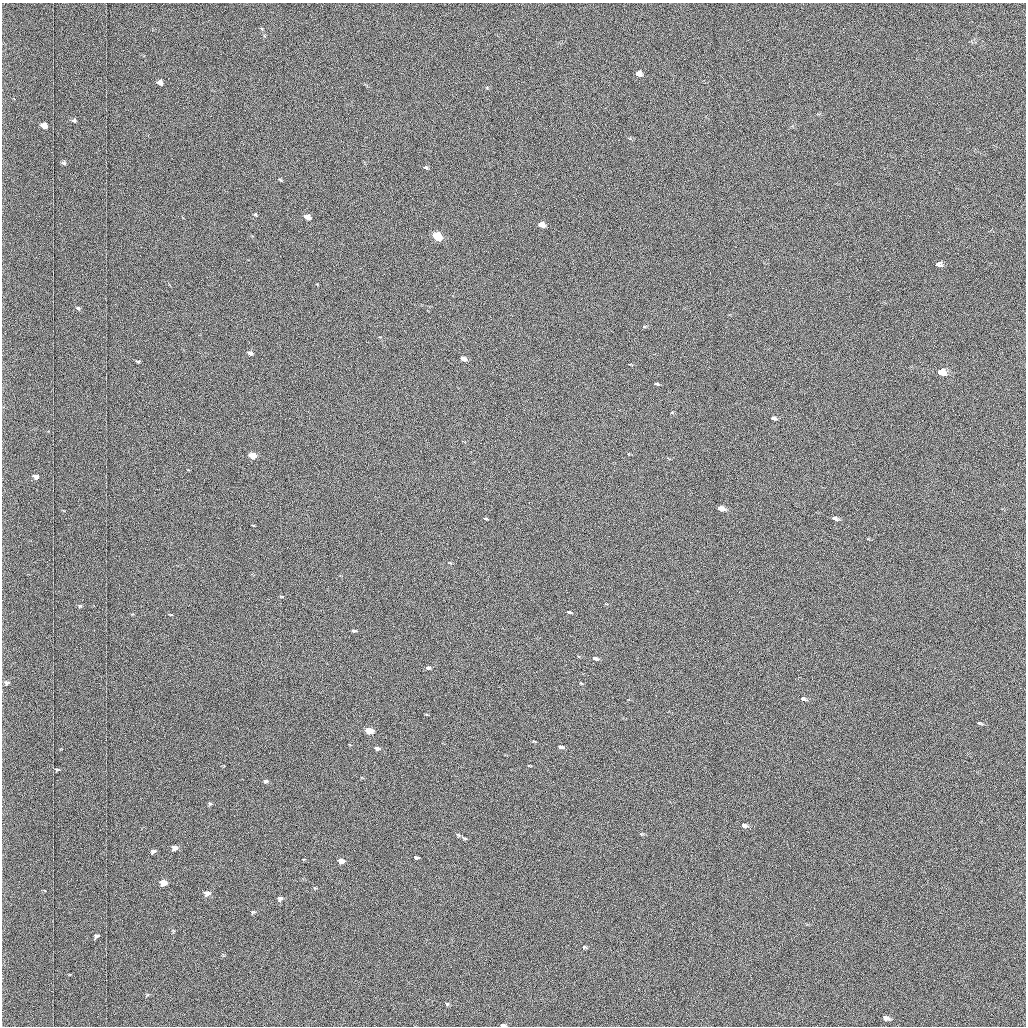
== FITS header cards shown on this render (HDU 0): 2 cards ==
NAXIS1  =                 1024 /fastest changing axis
NAXIS2  =                 1024 /next to fastest changing axis

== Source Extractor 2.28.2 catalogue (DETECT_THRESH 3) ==
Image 1024 x 1024 px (HDU 0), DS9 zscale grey, 1 PNG px = 1 image px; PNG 1028 x 1028 px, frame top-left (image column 1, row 1024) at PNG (2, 3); no overlay
Background 1030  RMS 5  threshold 15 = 3 sigma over >= 5 px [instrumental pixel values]
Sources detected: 60; all 60 listed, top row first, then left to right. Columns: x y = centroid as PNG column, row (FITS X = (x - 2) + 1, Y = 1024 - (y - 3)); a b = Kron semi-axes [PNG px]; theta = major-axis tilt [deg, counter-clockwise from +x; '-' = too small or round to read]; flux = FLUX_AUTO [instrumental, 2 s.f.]
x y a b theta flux
639 73 5 5 - 1900
160 83 5 4 - 1900
74 121 6 5 - 670
45 126 6 5 - 2800
64 163 6 5 - 560
426 167 7 5 -26 700
280 180 6 4 -29 450
255 215 6 4 -45 450
308 217 6 5 - 3100
542 225 6 5 - 3900
437 236 6 5 - 19000
938 264 6 4 -4 1400
78 308 7 5 -18 660
250 353 6 5 - 1500
463 359 5 4 - 2400
138 361 6 3 -1 480
941 372 6 5 - 9900
656 384 5 3 - 400
773 418 5 4 - 770
252 456 6 4 -19 8400
36 477 6 4 -10 2100
720 508 6 4 -20 4800
486 519 4 3 - 390
835 519 7 4 -21 1300
253 525 5 3 - 280
282 596 6 3 -1 380
80 606 6 5 - 500
569 612 4 3 - 580
170 615 6 3 -9 280
354 631 6 4 -15 740
595 658 5 3 - 1500
428 668 4 3 - 810
7 683 7 5 11 970
803 699 7 4 -17 1400
426 714 5 3 - 280
979 723 4 3 - 410
369 731 6 4 -15 11000
534 741 6 3 -4 370
560 747 6 4 -16 1100
377 748 6 4 -10 1400
529 766 7 3 -13 330
57 770 6 4 3 570
266 781 6 5 - 730
210 804 6 5 - 500
744 825 7 5 -21 1700
458 835 6 5 - 550
464 838 8 4 -14 600
174 848 5 4 - 2700
153 851 5 4 - 1200
416 857 6 4 -11 730
341 861 6 5 - 3500
163 883 6 5 - 6100
207 893 7 5 7 2300
280 899 7 6 - 1300
253 912 7 4 34 530
96 936 6 5 - 760
584 947 6 5 - 560
447 1004 6 5 - 510
886 1018 7 4 -21 1300
503 1025 5 3 - 1600
At the frame edge (FLAGS 8, measured only in part): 1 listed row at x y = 503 1025

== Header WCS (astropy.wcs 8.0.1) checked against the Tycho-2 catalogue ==
Header WCS as astropy/WCSLIB reads it (applying the file's SIP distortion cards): RA---TAN-SIP/DEC--TAN-SIP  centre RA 03:06:50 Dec +48:56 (46.71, +48.94 deg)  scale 1.67 arcsec/px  FOV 28.5' x 28.6'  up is -179 deg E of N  parity flipped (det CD > 0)
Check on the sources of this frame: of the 60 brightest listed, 21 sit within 2.5 arcsec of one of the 33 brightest Tycho-2 stars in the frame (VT <= 12.17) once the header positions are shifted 0.08 arcsec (0.08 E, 0.02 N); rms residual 0.96 arcsec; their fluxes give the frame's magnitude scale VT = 19.70 - 2.5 log10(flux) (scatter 0.23 mag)
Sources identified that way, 21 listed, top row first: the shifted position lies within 2.5 arcsec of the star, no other Tycho-2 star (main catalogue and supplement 1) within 5.0 arcsec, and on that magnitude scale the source's flux lands within +1.5 / -3 mag of the star's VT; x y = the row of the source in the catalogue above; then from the Tycho-2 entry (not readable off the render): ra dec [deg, ICRS J2000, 3 dp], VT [Tycho-2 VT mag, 2 dp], TYC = Tycho-2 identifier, HIP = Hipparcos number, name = IAU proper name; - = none
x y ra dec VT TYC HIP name
639 73 46.616 +48.736 11.76 3314-1619-1 - -
45 126 47.035 +48.756 11.63 3318-1002-1 - -
308 217 46.851 +48.800 10.96 3318-412-1 - -
542 225 46.686 +48.806 10.73 3318-1207-1 - -
437 236 46.759 +48.810 9.54 3318-20-1 - -
938 264 46.407 +48.826 11.40 3318-1121-1 - -
250 353 46.893 +48.863 11.43 3318-844-1 - -
941 372 46.405 +48.876 9.33 3318-744-1 - -
773 418 46.524 +48.896 11.94 3318-478-1 - -
252 456 46.892 +48.911 10.59 3318-510-1 - -
36 477 47.045 +48.919 11.50 3318-988-1 - -
720 508 46.562 +48.938 10.40 3318-18-1 - -
803 699 46.505 +49.027 11.73 3318-502-1 - -
369 731 46.813 +49.039 9.70 3318-216-1 - -
744 825 46.548 +49.085 12.06 3318-1128-1 - -
174 848 46.952 +49.092 11.30 3318-80-1 - -
341 861 46.834 +49.100 10.69 3318-1528-1 - -
163 883 46.960 +49.108 10.19 3318-1062-1 - -
207 893 46.930 +49.114 11.35 3318-390-1 - -
280 899 46.878 +49.117 12.15 3318-918-1 - -
503 1025 46.721 +49.177 11.40 3318-150-1 - -